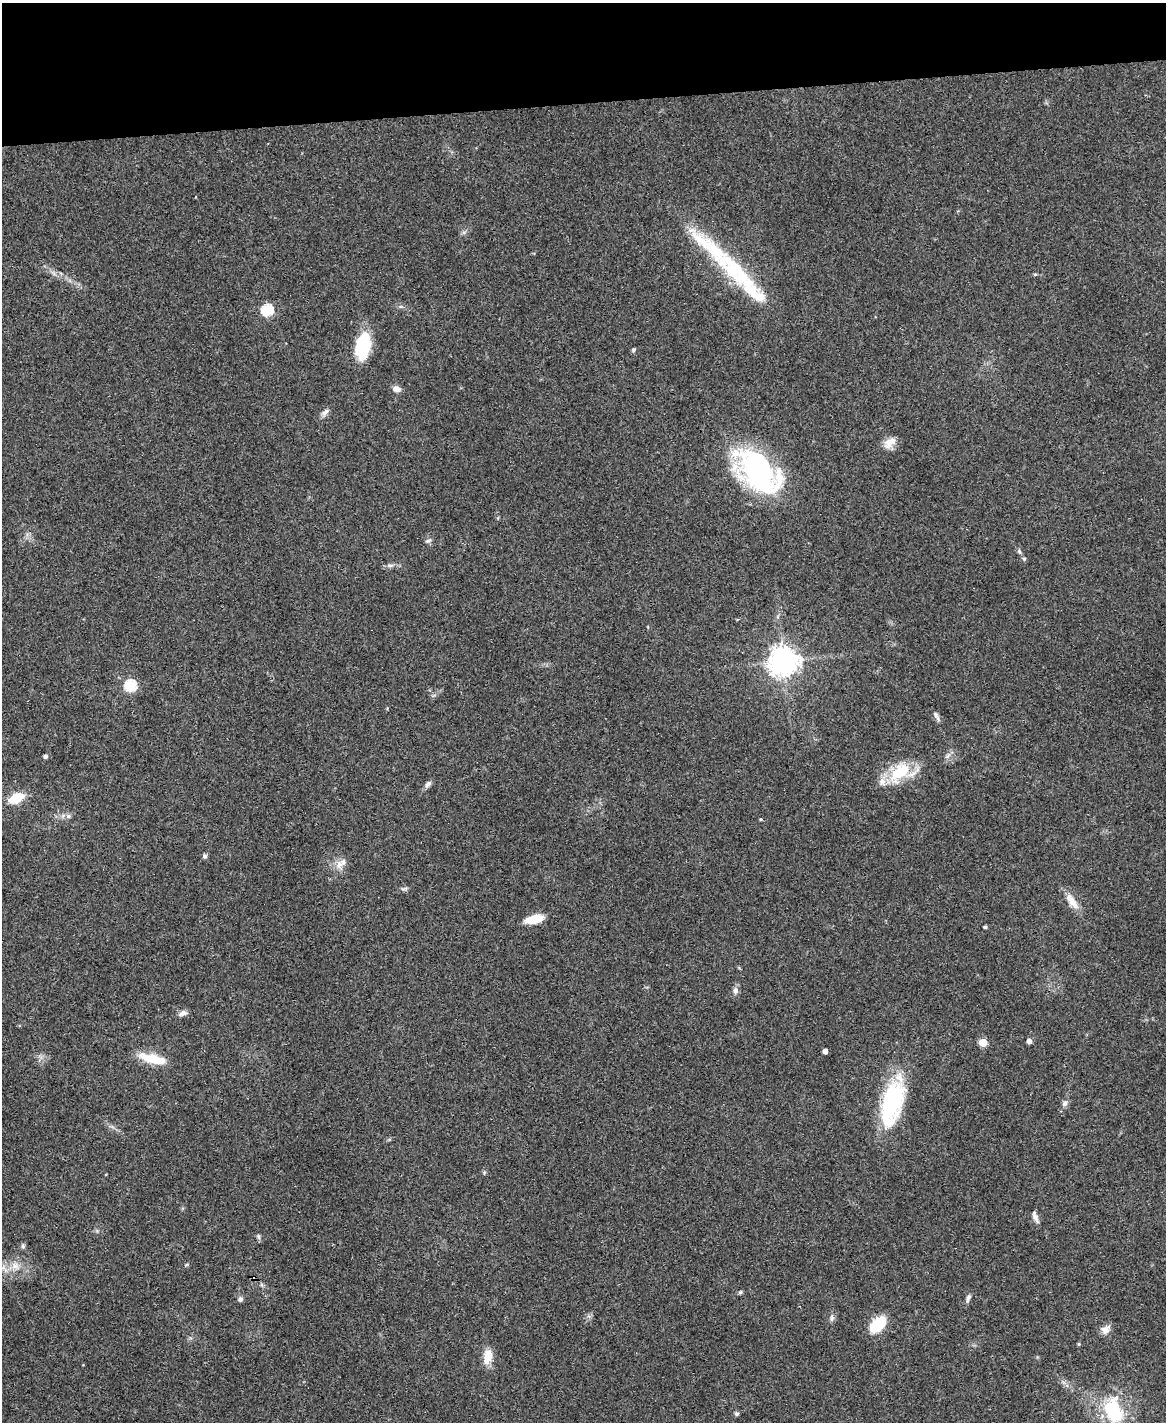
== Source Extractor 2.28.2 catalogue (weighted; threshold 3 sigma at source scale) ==
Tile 3 of 4 x 3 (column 3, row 1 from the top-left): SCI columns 2327-3490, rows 3080-4499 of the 4653 x 4631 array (HDU 1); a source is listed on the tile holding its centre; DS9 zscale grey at full resolution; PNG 1168 x 1424 px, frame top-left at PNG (2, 3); no overlay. Shown black and unused: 7% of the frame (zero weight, under 3 of 4 exposures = <1% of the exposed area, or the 3 px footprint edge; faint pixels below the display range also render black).
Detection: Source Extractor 2.28.2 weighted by HDU 2 'WHT'; one run over the whole footprint, this tile lists its part. Background 0.0739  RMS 0.0056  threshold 0.025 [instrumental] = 3 sigma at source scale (4.5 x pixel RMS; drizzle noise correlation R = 1.50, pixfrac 1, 0.05/0.05 arcsec/px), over >= 5 px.
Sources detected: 61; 3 inside a brighter object's white glare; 1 cosmic-ray / hot-pixel residue — not listed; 5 inside a brighter listed object's ellipse — not listed separately; the other 52 listed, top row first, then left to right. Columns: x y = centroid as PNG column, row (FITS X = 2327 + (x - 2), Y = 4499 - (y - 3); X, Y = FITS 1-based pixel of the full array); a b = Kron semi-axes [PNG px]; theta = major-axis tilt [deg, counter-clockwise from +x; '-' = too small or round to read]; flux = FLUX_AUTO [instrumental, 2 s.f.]
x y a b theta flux
1035 274 6 3 19 0.63
741 278 112 19 -46 58
267 310 6 5 - 57
363 346 30 15 82 25
633 350 6 4 16 0.93
396 389 9 7 -17 3.2
325 412 11 6 49 2.2
889 443 18 10 35 5.7
758 471 68 28 -25 77
428 541 9 4 18 1.1
1019 551 7 4 -59 1.1
1024 559 5 5 - 0.75
390 565 9 4 8 1.5
784 661 9 9 - 690
130 686 6 5 - 57
936 715 12 6 -60 1.9
948 755 11 4 56 1.7
45 756 4 4 - 1.7
900 772 26 14 45 24
428 784 10 6 45 1.9
16 798 12 8 26 17
68 816 7 5 46 1.4
205 856 6 6 - 1.2
339 865 14 10 75 4.7
404 889 12 3 15 1
1072 901 25 9 -53 6.9
535 919 17 8 15 12
985 927 4 3 - 0.97
735 990 9 7 90 2.1
183 1013 11 6 21 2.3
1029 1041 4 4 - 3.4
983 1042 5 5 - 18
825 1051 4 4 - 3.2
146 1057 23 10 -26 8.6
892 1101 45 18 76 69
1064 1103 8 7 - 2
484 1172 6 4 1 0.75
1035 1217 15 5 -70 2.5
258 1236 8 4 -60 1
23 1246 6 5 - 1.1
186 1265 6 3 19 0.62
15 1266 12 9 -10 4.9
740 1292 5 4 - 0.83
968 1298 12 5 67 1.7
240 1299 7 6 - 1.4
832 1318 11 5 84 1.7
878 1324 15 9 46 27
1105 1330 12 10 31 3.9
1079 1344 4 4 - 0.64
487 1357 19 11 80 7.4
1113 1411 29 19 -69 34
737 1414 5 5 - 1.1